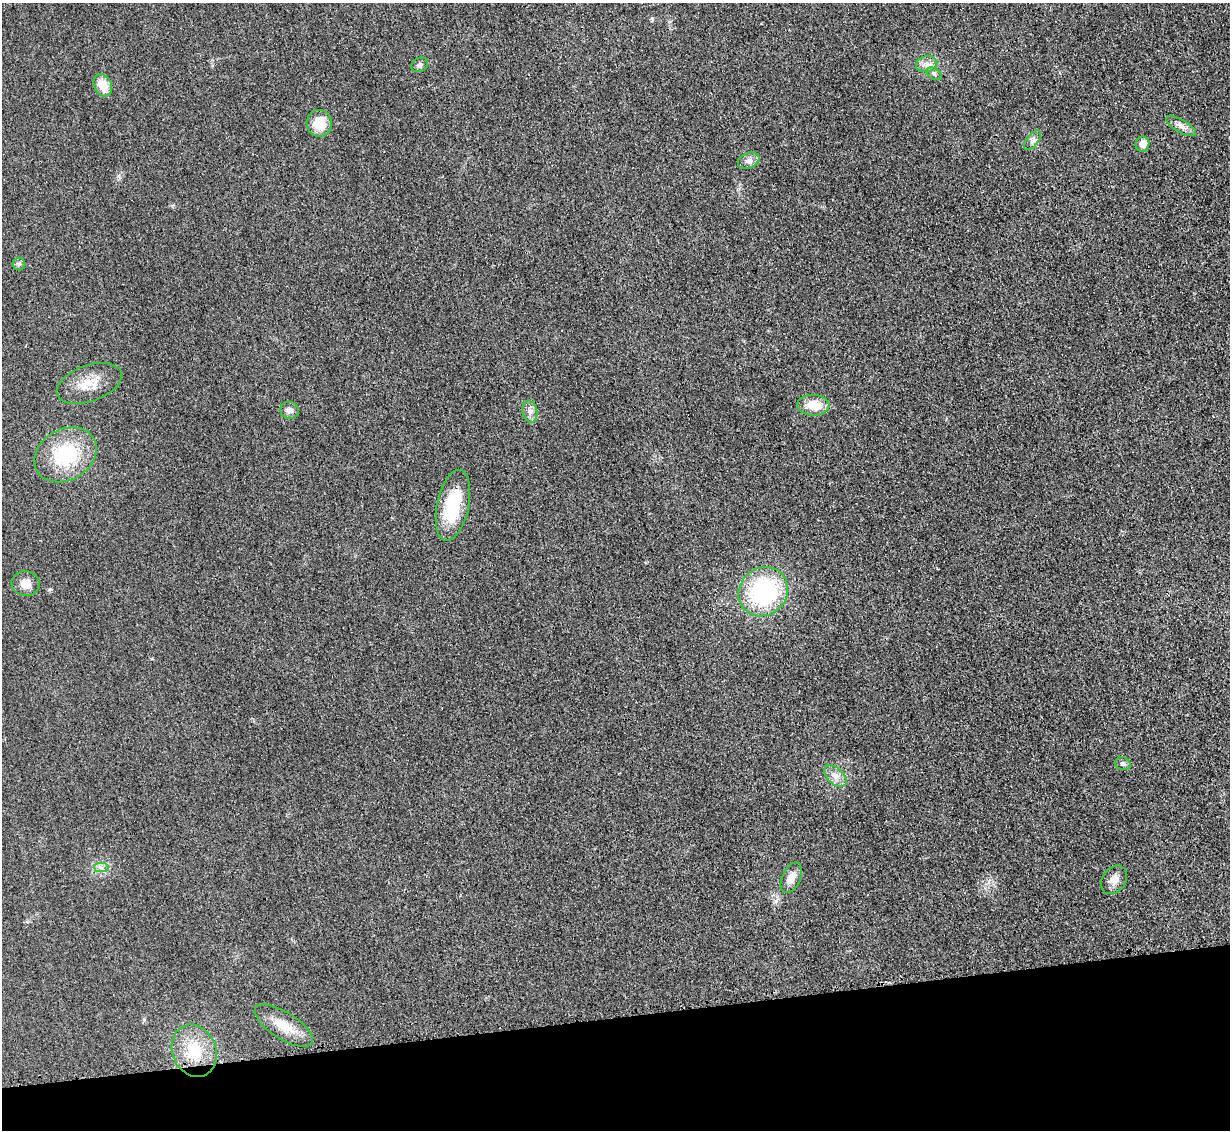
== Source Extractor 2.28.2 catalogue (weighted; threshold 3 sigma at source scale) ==
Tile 14 of 4 x 4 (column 2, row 4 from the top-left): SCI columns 1245-2472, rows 265-1392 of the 4954 x 4926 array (HDU 1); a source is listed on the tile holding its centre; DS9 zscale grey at full resolution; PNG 1232 x 1132 px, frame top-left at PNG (2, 3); each listed source drawn as its Kron ellipse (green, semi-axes under 4 px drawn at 4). Shown black and unused: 10% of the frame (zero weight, under 3 of 4 exposures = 2% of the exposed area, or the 3 px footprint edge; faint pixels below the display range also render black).
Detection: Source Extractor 2.28.2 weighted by HDU 2 'WHT'; one run over the whole footprint, this tile lists its part. Background 0.021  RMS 0.0049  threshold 0.0221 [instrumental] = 3 sigma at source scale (4.5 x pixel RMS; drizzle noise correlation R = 1.50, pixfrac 1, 0.05/0.05 arcsec/px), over >= 5 px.
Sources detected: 25; all 25 listed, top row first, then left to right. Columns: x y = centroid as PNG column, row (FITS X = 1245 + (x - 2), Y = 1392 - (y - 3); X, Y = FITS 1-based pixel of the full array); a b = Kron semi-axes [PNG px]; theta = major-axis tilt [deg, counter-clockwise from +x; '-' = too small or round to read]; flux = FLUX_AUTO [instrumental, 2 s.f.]
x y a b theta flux
927 64 11 8 15 3
420 65 9 7 27 1.5
934 74 8 5 -31 1.2
103 85 11 8 -64 8
319 123 13 12 - 11
1181 126 17 6 -31 2.9
1032 140 11 6 53 1.8
1143 144 7 6 - 3.7
749 161 11 7 22 2.4
19 264 6 6 - 1.1
89 383 34 18 20 11
813 405 16 10 -4 9.4
290 410 9 8 - 2.3
530 411 11 7 -78 2.6
66 455 33 25 30 30
453 505 36 16 78 24
26 584 14 12 -4 5.5
763 592 26 23 43 58
1123 764 8 6 -19 1.2
835 776 13 8 -44 3.4
101 868 7 4 -1 1.4
791 878 16 9 66 5
1114 880 15 11 54 4.2
284 1026 33 13 -32 11
194 1051 27 22 -67 17
Unlisted compact peaks at least as high as the median listed source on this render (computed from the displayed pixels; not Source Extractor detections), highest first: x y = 50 589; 652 18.